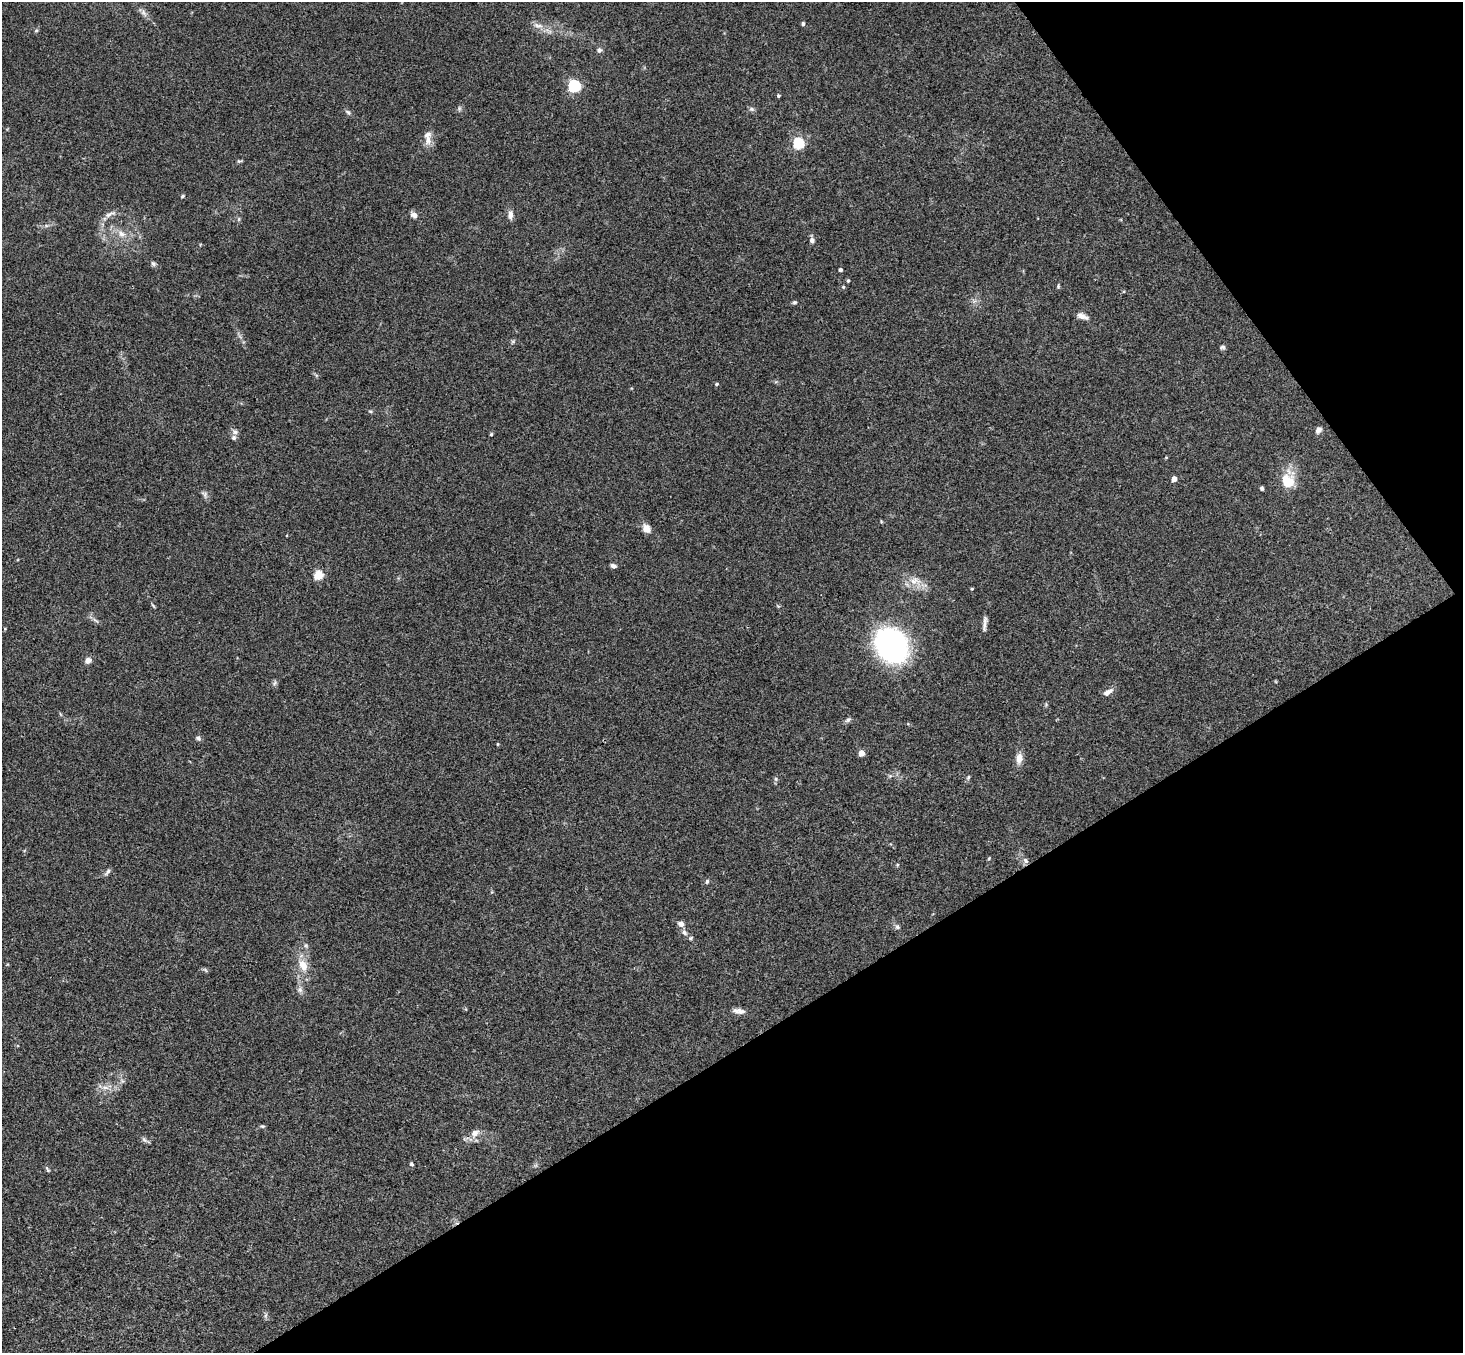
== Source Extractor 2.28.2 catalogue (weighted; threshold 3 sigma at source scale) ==
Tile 12 of 4 x 4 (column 4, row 3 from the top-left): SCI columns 4435-5895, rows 1681-3031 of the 5945 x 5926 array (HDU 1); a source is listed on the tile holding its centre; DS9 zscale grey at full resolution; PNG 1465 x 1355 px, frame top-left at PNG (2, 2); no overlay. Shown black and unused: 30% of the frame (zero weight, under 3 of 4 exposures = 6% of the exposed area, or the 3 px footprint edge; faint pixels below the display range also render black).
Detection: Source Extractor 2.28.2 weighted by HDU 2 'WHT'; one run over the whole footprint, this tile lists its part. Background 0.188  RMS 0.008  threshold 0.0361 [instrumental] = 3 sigma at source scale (4.5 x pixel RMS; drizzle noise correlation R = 1.50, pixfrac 1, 0.05/0.05 arcsec/px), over >= 5 px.
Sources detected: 73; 3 inside a brighter listed object's ellipse — not listed separately; the other 70 listed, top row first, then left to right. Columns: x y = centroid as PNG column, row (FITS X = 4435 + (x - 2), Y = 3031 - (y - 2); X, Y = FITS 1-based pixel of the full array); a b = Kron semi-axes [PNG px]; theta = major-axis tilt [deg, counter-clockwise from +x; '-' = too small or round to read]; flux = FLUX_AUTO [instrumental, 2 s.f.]
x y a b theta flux
143 12 7 6 - 2.3
803 24 4 4 - 1.9
538 25 15 5 -9 4.1
36 31 6 4 2 0.93
599 50 7 6 - 1.8
574 86 6 5 - 110
778 96 4 3 - 1.3
751 109 7 5 -19 1.8
348 112 7 5 -53 1.6
428 140 14 8 90 5.9
798 143 5 5 - 64
182 196 5 4 - 0.95
110 214 18 5 26 4.2
414 215 9 7 -30 3.2
510 215 12 6 -85 3.7
122 234 10 8 -23 5
812 240 6 6 - 2.8
153 264 8 5 -49 1.7
840 270 3 3 - 2
848 281 4 3 - 1.2
1058 286 4 4 - 1.1
843 287 4 4 - 1
795 302 6 4 1 1.2
1082 316 14 6 -21 4.6
513 341 6 4 19 1.2
1222 347 7 5 20 1.6
717 384 5 4 - 1
370 411 6 3 -18 0.97
1318 430 9 6 51 2.6
235 432 6 6 - 2.1
491 434 5 4 - 0.87
1174 479 4 4 - 7.5
1287 481 21 16 -53 16
1262 488 4 4 - 1.4
204 494 9 5 -65 2.2
646 528 9 8 - 6.7
613 566 6 4 -17 2.6
318 575 5 5 - 41
915 581 16 11 6 9.5
972 589 4 3 - 0.76
153 605 9 2 -50 0.93
95 620 11 3 -30 1.9
985 624 22 4 85 3.5
891 645 28 23 -53 170
88 660 7 6 - 4.8
1108 692 13 6 30 4.3
848 720 9 5 42 1.8
198 738 8 6 -57 1.7
498 744 5 3 - 0.67
861 753 4 4 - 11
1019 758 14 8 85 5.9
968 777 7 4 71 1.3
776 779 6 5 - 1.3
1026 861 8 6 -49 2.9
108 871 10 5 59 2
707 881 7 5 74 1.3
681 924 7 6 - 3.8
897 927 6 6 - 1.8
684 932 9 6 -45 2.6
303 965 14 10 -65 9.9
205 970 8 3 -45 1
300 990 8 6 -88 2.6
739 1011 16 7 -8 4.4
105 1087 11 4 -5 3.8
262 1126 6 4 17 1.2
475 1133 11 9 42 5.4
144 1140 7 5 -32 1.8
411 1164 5 4 - 1.4
47 1169 8 4 -52 1.2
266 1315 7 4 70 1.5